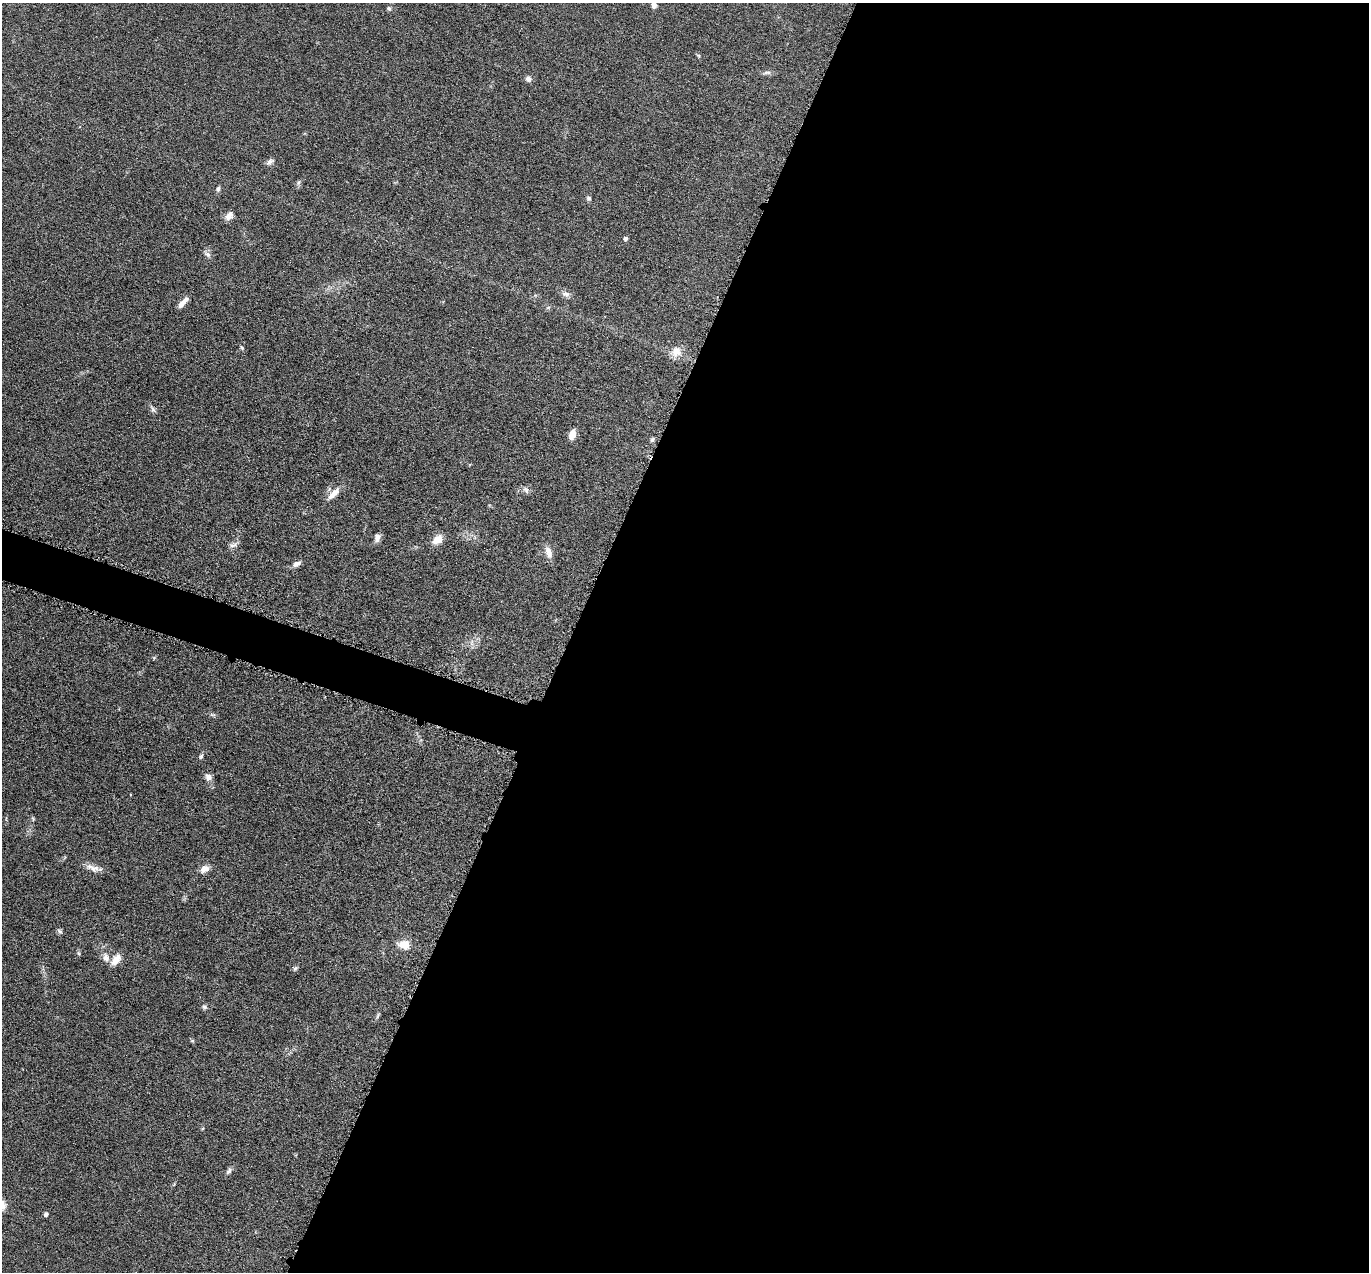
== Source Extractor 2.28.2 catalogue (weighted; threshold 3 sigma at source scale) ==
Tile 12 of 4 x 4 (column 4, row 3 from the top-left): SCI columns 4107-5473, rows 1543-2812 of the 5480 x 5495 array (HDU 1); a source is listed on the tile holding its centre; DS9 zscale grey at full resolution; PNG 1371 x 1274 px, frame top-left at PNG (2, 3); no overlay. Shown black and unused: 60% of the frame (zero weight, under 4 of 8 exposures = <1% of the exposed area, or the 3 px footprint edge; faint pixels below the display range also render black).
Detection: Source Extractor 2.28.2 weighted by HDU 2 'WHT'; one run over the whole footprint, this tile lists its part. Background 0.0445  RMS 0.0037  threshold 0.0153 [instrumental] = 3 sigma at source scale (4.09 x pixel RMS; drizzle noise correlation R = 1.36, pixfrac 0.8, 0.05/0.05 arcsec/px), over >= 5 px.
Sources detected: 43; all 43 listed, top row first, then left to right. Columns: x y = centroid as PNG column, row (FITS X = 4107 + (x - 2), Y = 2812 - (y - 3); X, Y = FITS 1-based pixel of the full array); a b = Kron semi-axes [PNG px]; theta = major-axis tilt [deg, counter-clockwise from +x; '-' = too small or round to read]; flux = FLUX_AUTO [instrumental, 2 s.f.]
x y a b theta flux
654 5 7 6 - 1.2
389 8 7 6 - 0.67
767 73 13 4 3 0.99
528 79 7 7 - 1.2
270 161 11 6 40 1.2
299 182 7 4 70 0.61
218 189 7 5 73 0.77
589 198 6 6 - 0.76
229 215 13 8 53 2
626 238 4 4 - 0.9
208 254 10 6 -44 1.1
566 294 13 6 -5 1.4
183 303 14 5 47 2.6
548 307 6 4 2 0.52
242 348 6 4 -59 0.47
676 352 14 13 - 3.7
153 409 11 5 -60 0.91
572 434 10 6 69 3.3
652 440 6 5 - 0.59
526 490 9 6 -41 1.1
334 493 21 7 45 3.2
377 537 10 6 80 1.7
438 539 14 9 37 3.6
233 545 11 6 9 1.3
549 552 16 8 -72 2.6
297 564 12 6 24 1.5
212 715 7 4 -18 0.59
201 756 7 5 72 0.61
208 777 9 8 - 1.6
33 819 6 4 -49 0.43
93 868 21 8 -16 2.6
204 869 12 8 30 2.2
60 931 8 5 -29 0.71
404 945 14 10 -10 4.5
78 953 6 4 -70 0.47
106 957 11 9 -71 2.1
116 960 16 9 52 3.3
295 968 7 5 61 0.63
205 1007 7 5 -15 0.75
378 1016 9 3 69 0.56
192 1041 6 4 0 0.42
229 1171 9 6 64 1
46 1214 4 4 - 1.1